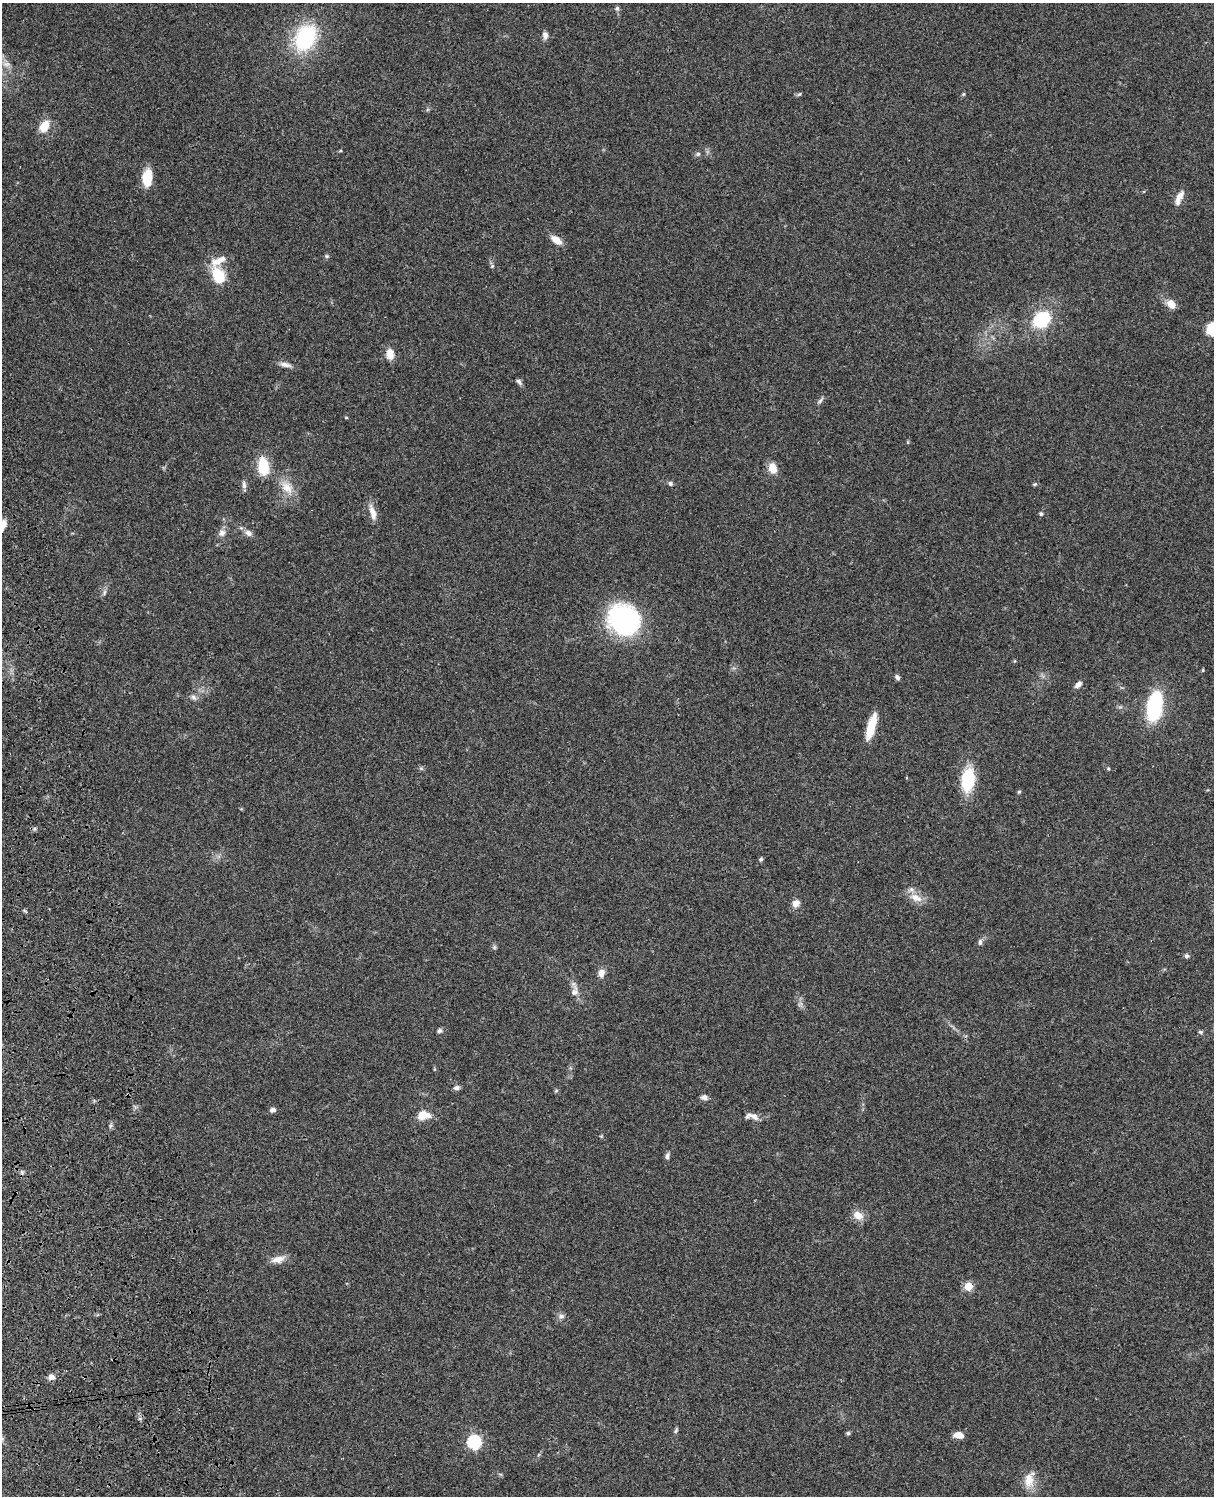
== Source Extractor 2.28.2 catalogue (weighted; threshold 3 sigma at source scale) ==
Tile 7 of 4 x 3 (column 3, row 2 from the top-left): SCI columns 2544-3755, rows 1771-3264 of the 5085 x 4923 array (HDU 1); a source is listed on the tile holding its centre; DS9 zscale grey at full resolution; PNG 1216 x 1498 px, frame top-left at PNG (2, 3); no overlay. Shown black and unused: <1% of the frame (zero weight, under 3 of 4 exposures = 6% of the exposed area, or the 3 px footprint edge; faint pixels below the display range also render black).
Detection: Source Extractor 2.28.2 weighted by HDU 2 'WHT'; one run over the whole footprint, this tile lists its part. Background 0.106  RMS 0.0065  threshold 0.0292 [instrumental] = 3 sigma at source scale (4.5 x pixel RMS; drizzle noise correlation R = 1.50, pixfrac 1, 0.05/0.05 arcsec/px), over >= 5 px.
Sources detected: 75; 2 inside a brighter listed object's ellipse — not listed separately; the other 73 listed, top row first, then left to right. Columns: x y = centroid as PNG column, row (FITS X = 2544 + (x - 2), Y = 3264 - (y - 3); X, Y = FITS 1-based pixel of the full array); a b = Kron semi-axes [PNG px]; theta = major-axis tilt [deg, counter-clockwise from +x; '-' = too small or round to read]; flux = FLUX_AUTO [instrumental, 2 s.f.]
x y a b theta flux
617 8 6 5 - 1.3
545 35 10 7 -78 2.7
305 38 27 19 64 55
6 64 11 7 0 3.6
799 94 6 5 - 0.92
44 126 10 8 60 12
340 151 5 3 - 0.59
698 154 6 5 - 1.3
147 178 19 10 83 13
1180 196 15 8 57 4.5
556 240 15 8 -36 5.8
327 256 6 5 - 0.97
492 266 6 4 46 0.81
219 276 20 14 -60 17
1171 304 9 7 -51 7
1042 319 21 17 41 30
1211 329 16 11 -80 11
390 354 13 9 -85 6.4
285 365 15 6 -12 3.4
519 382 9 5 -46 1.6
820 400 11 4 52 1.4
346 417 4 3 - 0.58
263 466 17 10 -83 21
772 468 12 9 -71 6.8
670 483 6 5 - 1.3
1035 484 6 4 12 0.83
244 485 11 5 -85 2.2
287 487 21 12 -48 9.5
373 513 22 7 -75 6
1041 514 6 5 - 0.97
2 526 15 7 64 6.7
222 533 10 9 - 3.3
248 533 9 7 -33 3.2
104 592 9 4 81 1.4
624 621 26 23 -36 130
1203 670 5 3 - 0.58
897 677 6 5 - 1.8
1078 684 9 5 39 2.9
193 697 10 6 -50 2.1
1155 706 28 14 80 52
871 726 29 8 75 14
421 768 7 4 -19 0.92
1108 769 5 4 - 0.7
968 780 16 9 82 48
1019 792 5 4 - 0.77
761 859 5 4 - 1.2
916 898 19 10 -24 7.4
796 903 9 8 - 4.3
980 942 7 6 - 1.8
494 947 6 5 - 1
1187 956 6 5 - 1.3
601 973 11 8 82 3.8
575 991 17 10 81 4.5
440 1031 6 6 - 1.5
1200 1032 6 5 - 0.94
457 1088 8 6 8 1.8
556 1091 6 4 3 0.8
704 1097 9 6 -3 2.2
273 1110 7 6 - 2
423 1115 17 11 8 8.2
752 1116 20 8 -10 4.8
667 1156 8 5 79 1.8
22 1172 7 5 -70 1.3
858 1215 15 10 -31 5.8
278 1259 18 8 12 5.6
968 1286 5 5 - 23
561 1316 9 7 19 2.3
51 1377 8 7 - 3.2
676 1430 8 4 63 1.1
848 1433 5 5 - 0.91
959 1435 9 6 -8 6.1
474 1442 6 6 - 92
1029 1480 22 13 81 9.3
Isophote crosses this tile's border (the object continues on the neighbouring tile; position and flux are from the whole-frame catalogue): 2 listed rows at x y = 1211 329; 2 526